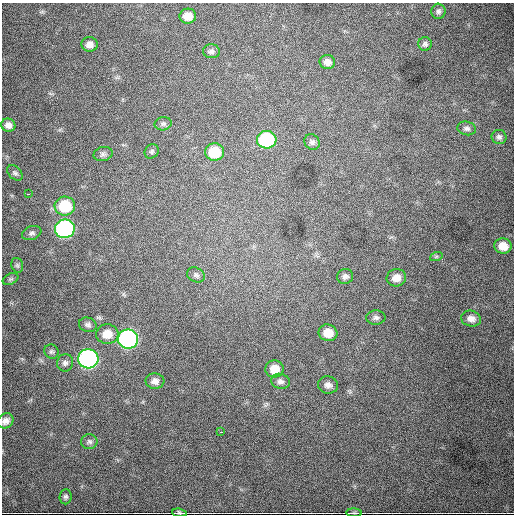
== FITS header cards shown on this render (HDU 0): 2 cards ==
NAXIS1  =                  512
NAXIS2  =                  512

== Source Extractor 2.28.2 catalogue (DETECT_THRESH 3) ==
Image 512 x 512 px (HDU 0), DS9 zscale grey, 1 PNG px = 1 image px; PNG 516 x 516 px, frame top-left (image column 1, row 512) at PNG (2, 3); each listed source drawn as its Kron ellipse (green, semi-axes under 4 px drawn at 4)
Background 3960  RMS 61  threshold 182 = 3 sigma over >= 5 px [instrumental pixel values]
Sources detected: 46; all 46 listed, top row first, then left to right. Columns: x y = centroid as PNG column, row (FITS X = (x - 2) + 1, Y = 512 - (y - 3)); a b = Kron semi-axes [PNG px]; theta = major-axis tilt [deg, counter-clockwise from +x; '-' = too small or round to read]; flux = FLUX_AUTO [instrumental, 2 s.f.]
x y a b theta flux
438 11 7 7 - 1.2e+04
188 16 8 7 - 5.0e+04
90 44 8 7 - 2.4e+04
425 44 7 7 - 1.1e+04
211 51 8 7 - 1.3e+04
327 62 8 7 - 2.2e+04
163 124 8 6 10 1.1e+04
8 125 7 6 - 2.2e+04
467 128 9 7 -13 1.4e+04
499 137 7 7 - 1.2e+04
267 140 9 9 - 3.7e+05
312 142 8 7 - 1.3e+04
152 151 7 6 - 8.9e+03
215 152 9 8 - 1.3e+05
103 154 9 7 13 1.1e+04
15 173 9 6 -44 1.0e+04
28 194 3 2 - 6.3e+03
65 206 10 9 - 1.7e+05
65 229 10 9 - 9.5e+05
32 233 10 6 20 1.3e+04
503 246 9 7 -13 5.2e+04
436 257 6 4 20 6.5e+03
17 265 7 5 -75 8.2e+03
196 275 9 7 -29 1.2e+04
345 276 8 7 - 1.5e+04
396 278 9 8 - 3.6e+04
11 279 8 5 26 7.6e+03
376 318 9 7 3 1.4e+04
471 319 10 8 -13 2.5e+04
88 325 9 7 -19 1.3e+04
328 333 9 8 - 5.9e+04
107 334 11 9 3 6.1e+04
128 339 10 9 - 1.2e+06
51 352 7 7 - 9.8e+03
88 359 10 9 - 1.2e+06
65 363 9 8 - 1.5e+04
275 369 9 8 - 5.7e+04
155 381 9 8 - 2.2e+04
280 381 9 7 -13 1.6e+04
328 385 10 8 -10 2.3e+04
6 421 8 7 - 2.1e+04
221 432 3 3 - 3.7e+03
89 442 8 7 - 1.1e+04
66 497 7 6 - 9.9e+03
179 513 7 4 -6 9.2e+03
354 513 8 3 -2 7.4e+03
At the frame edge (FLAGS 8, measured only in part): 3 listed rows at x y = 6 421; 179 513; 354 513